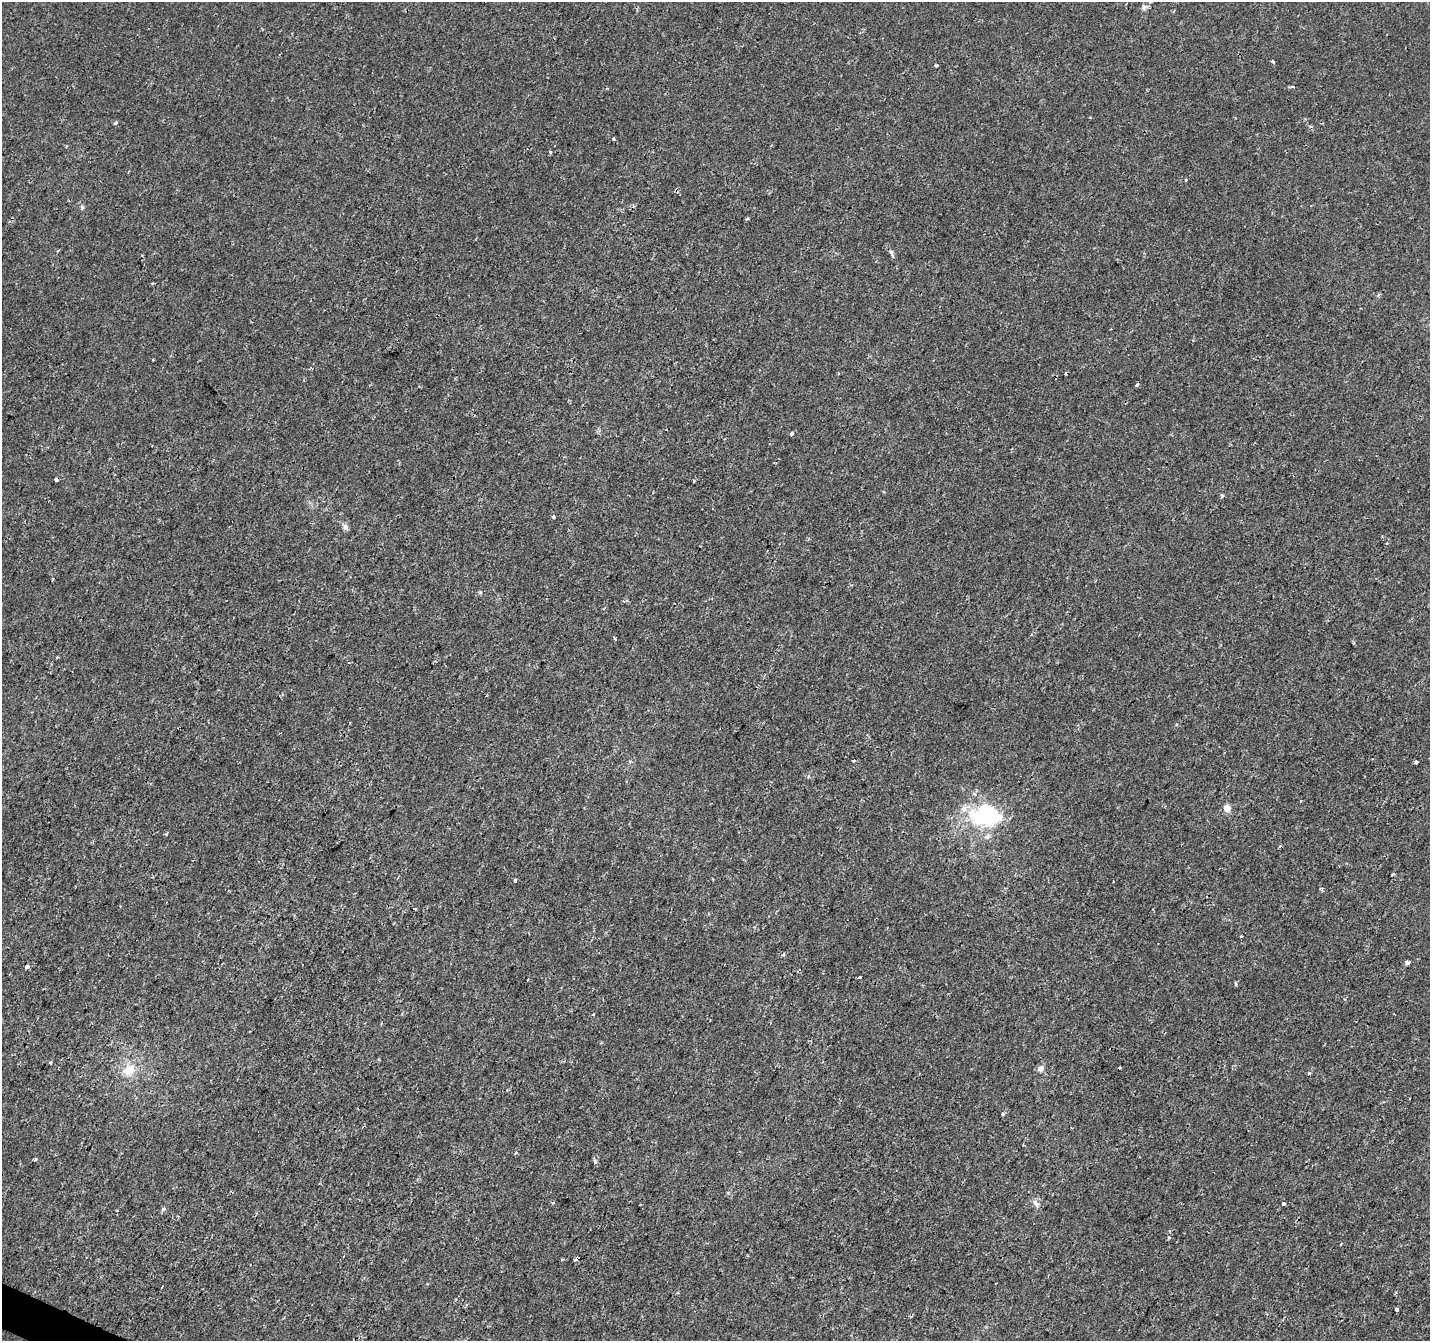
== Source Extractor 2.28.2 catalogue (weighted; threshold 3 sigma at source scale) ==
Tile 7 of 4 x 4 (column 3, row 2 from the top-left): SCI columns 2855-4282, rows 2878-4216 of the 5715 x 5822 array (HDU 1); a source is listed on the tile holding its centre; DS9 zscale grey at full resolution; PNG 1432 x 1343 px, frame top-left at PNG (2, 2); no overlay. Shown black and unused: <1% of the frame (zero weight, under 2 of 3 exposures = <1% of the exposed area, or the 3 px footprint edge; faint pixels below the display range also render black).
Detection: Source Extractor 2.28.2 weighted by HDU 2 'WHT'; one run over the whole footprint, this tile lists its part. Background 2.51e-04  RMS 0.0022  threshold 0.0101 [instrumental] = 3 sigma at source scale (4.5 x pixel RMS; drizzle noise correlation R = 1.50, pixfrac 1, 0.0396/0.0396 arcsec/px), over >= 5 px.
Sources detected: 53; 4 cosmic-ray / hot-pixel residue — not listed; the other 49 listed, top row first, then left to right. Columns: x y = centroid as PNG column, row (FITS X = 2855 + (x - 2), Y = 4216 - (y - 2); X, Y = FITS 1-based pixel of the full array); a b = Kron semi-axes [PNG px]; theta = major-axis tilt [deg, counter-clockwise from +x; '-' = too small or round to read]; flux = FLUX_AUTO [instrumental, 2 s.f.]
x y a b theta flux
1144 7 9 7 65 0.65
1273 62 4 3 - 1.8
936 65 3 3 - 0.52
1293 87 4 4 - 0.38
115 123 5 5 - 0.3
613 139 4 3 - 0.32
550 152 4 4 - 0.29
1186 180 3 3 - 0.27
82 207 5 5 - 0.38
747 218 4 3 - 0.35
891 252 8 4 -56 0.78
153 359 2 2 - 0.21
1137 385 4 4 - 0.35
792 434 3 3 - 1.2
56 480 4 3 - 0.93
694 481 3 2 - 0.29
884 492 4 2 - 0.21
1222 496 4 3 - 0.42
553 517 3 3 - 2.7
345 527 10 6 -58 0.72
615 639 3 3 - 0.4
57 657 3 3 - 0.26
853 761 3 3 - 1.1
1416 762 4 3 - 3.4
1227 808 5 5 - 3.3
986 815 29 20 -4 24
515 880 4 3 - 0.98
1114 882 2 2 - 0.22
1322 889 7 3 -82 0.31
415 909 3 2 - 0.29
783 954 6 3 44 0.3
1407 963 4 4 - 1.9
26 967 4 3 - 1.8
859 977 3 3 - 1.5
1236 984 6 3 -71 0.23
593 1015 3 2 - 0.53
51 1062 3 3 - 0.44
1041 1069 10 7 49 0.95
129 1070 20 14 42 4.1
1309 1073 5 4 - 0.24
1002 1114 4 4 - 0.41
516 1153 5 3 - 0.26
36 1159 5 3 - 0.23
595 1161 5 5 - 0.36
1036 1204 11 6 -51 0.93
1283 1204 3 3 - 1.5
163 1209 7 5 50 0.53
562 1259 3 2 - 0.49
1396 1309 4 3 - 1.2
Overlapping masked pixels (flux is a lower limit): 1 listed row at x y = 56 480